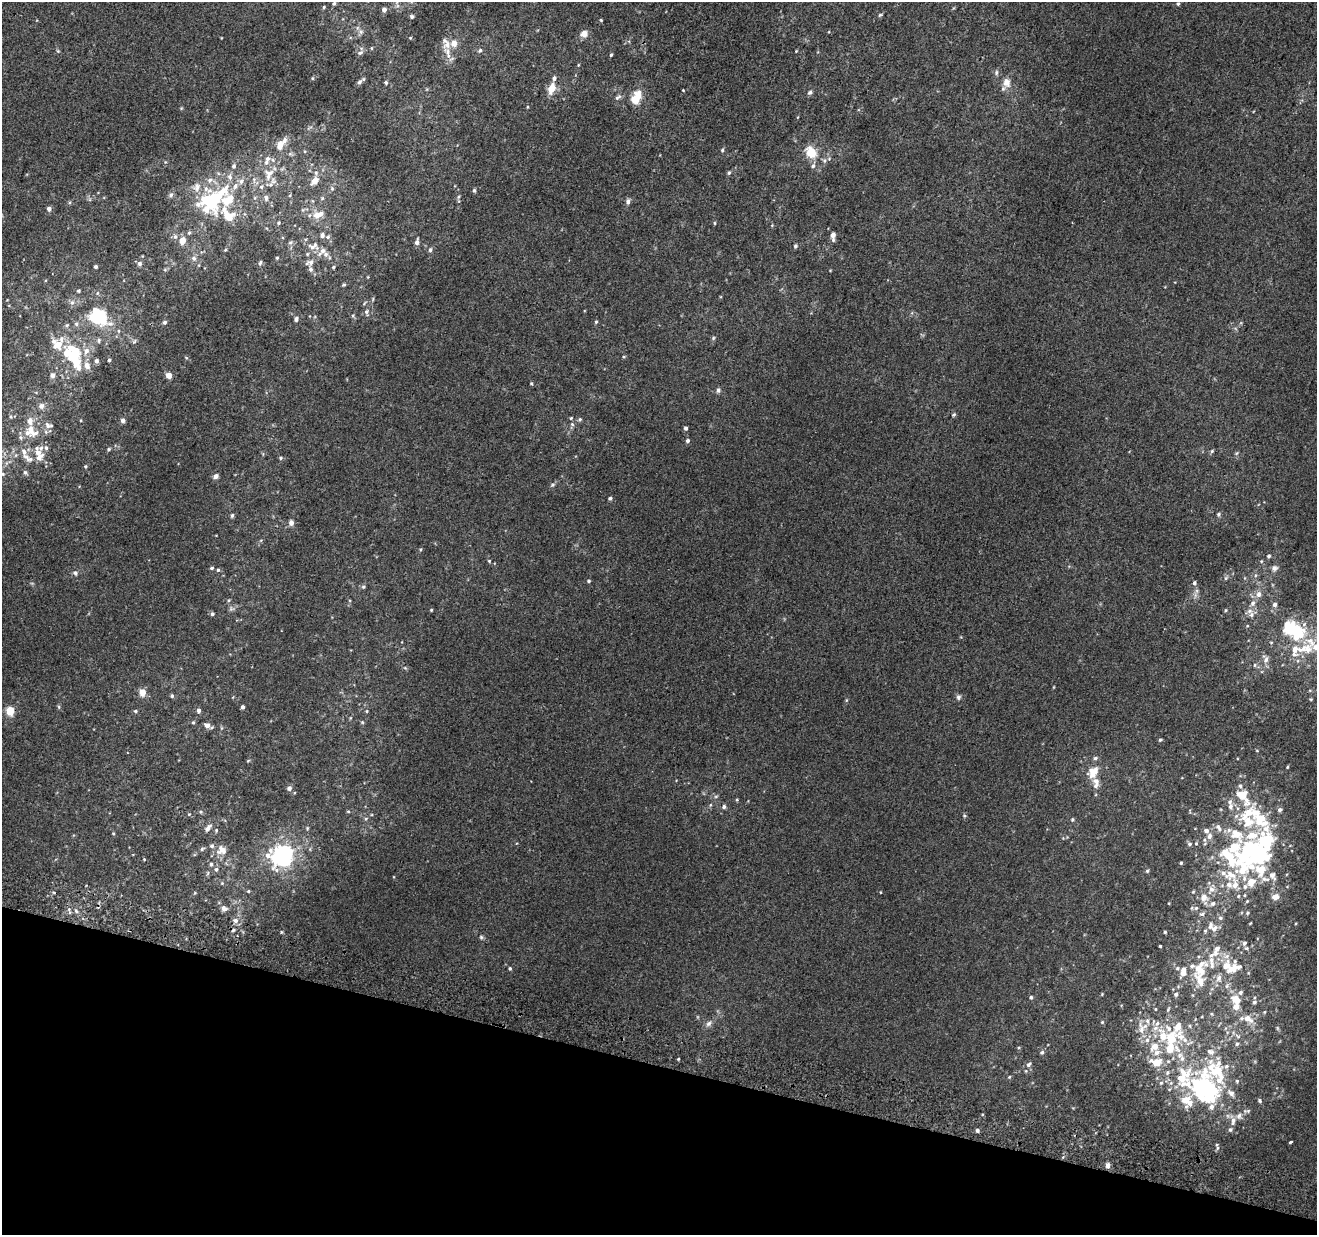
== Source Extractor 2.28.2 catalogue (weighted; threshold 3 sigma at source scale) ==
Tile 15 of 4 x 4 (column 3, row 4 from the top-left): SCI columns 2649-3963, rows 324-1556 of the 5290 x 5516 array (HDU 1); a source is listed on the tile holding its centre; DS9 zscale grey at full resolution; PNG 1319 x 1237 px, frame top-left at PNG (2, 2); no overlay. Shown black and unused: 14% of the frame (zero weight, under 2 of 3 exposures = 2% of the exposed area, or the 3 px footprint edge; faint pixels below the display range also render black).
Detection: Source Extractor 2.28.2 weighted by HDU 2 'WHT'; one run over the whole footprint, this tile lists its part. Background 0.00623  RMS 0.0056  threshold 0.0254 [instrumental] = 3 sigma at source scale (4.5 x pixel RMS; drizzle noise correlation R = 1.50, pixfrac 1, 0.0396/0.0396 arcsec/px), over >= 5 px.
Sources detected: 358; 5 inside a brighter object's white glare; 2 cosmic-ray / hot-pixel residue — not listed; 85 inside a brighter listed object's ellipse — not listed separately; the other 266 listed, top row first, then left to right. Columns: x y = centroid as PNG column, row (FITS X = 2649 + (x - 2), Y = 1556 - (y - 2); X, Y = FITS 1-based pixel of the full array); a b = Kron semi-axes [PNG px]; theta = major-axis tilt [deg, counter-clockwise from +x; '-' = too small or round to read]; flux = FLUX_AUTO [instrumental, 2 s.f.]
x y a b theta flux
334 3 6 6 - 1.3
1178 4 5 4 - 0.79
324 7 5 4 - 0.64
384 10 5 5 - 2
880 15 6 4 42 0.79
412 17 5 4 - 0.93
601 20 4 3 - 0.54
361 32 6 6 - 1.4
584 34 7 6 - 4.5
410 38 5 3 - 0.47
454 43 6 5 - 5
447 44 13 11 65 5
372 48 5 3 - 0.51
480 50 6 5 - 1.1
58 51 5 4 - 0.65
796 51 3 3 - 0.39
360 53 9 5 23 1.4
611 55 5 3 - 0.72
578 65 4 3 - 0.45
996 72 8 5 89 1.2
313 78 5 3 - 0.65
359 82 8 6 55 1.7
386 83 5 4 - 0.86
1007 83 11 9 -83 4.8
552 88 12 8 66 7
683 90 3 2 - 0.44
810 92 6 5 - 1.3
618 97 9 5 34 1.5
636 98 14 8 64 13
527 107 4 3 - 0.45
181 108 5 4 - 0.56
281 144 15 7 51 7.8
722 150 5 4 - 0.89
811 153 9 8 - 15
290 154 7 4 18 0.92
824 161 7 5 -69 1.2
234 166 6 5 - 1.3
813 166 7 5 55 1.4
729 172 5 4 - 0.89
269 174 19 13 73 9.5
230 177 9 7 -66 2.2
210 180 8 6 46 1.8
254 180 10 3 -80 1.3
314 181 12 7 50 4.3
235 186 10 7 63 2.8
197 187 13 9 78 4
332 188 6 5 - 1
474 190 5 4 - 0.9
171 195 7 6 - 1.3
255 197 5 3 - 0.66
458 197 5 4 - 0.74
266 198 9 6 -83 1.7
322 198 5 5 - 0.73
211 201 19 14 -5 38
628 202 7 5 80 1.9
49 209 5 4 - 2.2
228 215 29 15 -25 14
318 215 14 7 18 5.9
279 223 5 5 - 0.82
715 223 5 3 - 0.54
772 225 5 3 - 0.48
189 233 6 5 - 0.87
322 235 7 5 83 1.5
833 235 5 4 - 3.2
175 237 7 6 - 1.5
328 237 6 5 - 1.2
182 240 9 8 - 4.3
833 240 5 5 - 0.89
290 242 7 5 41 1.2
417 242 7 4 78 2
795 246 5 4 - 1.1
312 247 17 7 -19 3.9
225 250 5 3 - 0.59
430 250 6 4 75 1.1
323 251 15 8 50 4.6
307 254 5 4 - 0.69
194 258 7 7 - 2.1
277 258 4 4 - 0.65
310 262 12 7 22 2.6
260 263 7 5 71 0.95
140 264 6 6 - 1.6
96 267 4 4 - 1.1
333 267 5 4 - 0.71
165 270 6 4 0 0.71
344 285 5 4 - 0.79
78 291 5 4 - 0.8
72 302 7 6 - 1.8
366 312 9 6 -81 1.7
99 316 18 11 -51 32
296 319 6 5 - 1.7
165 322 5 5 - 1.2
596 322 5 4 - 0.68
76 324 6 5 - 1
67 325 6 5 - 0.89
713 338 6 4 50 0.78
99 340 6 4 90 0.96
134 342 7 4 53 0.86
58 345 11 9 29 7.7
74 355 20 16 76 23
109 360 4 3 - 0.87
96 361 5 4 - 1.5
87 366 10 8 -53 3.3
53 375 6 5 - 2.6
169 375 4 4 - 5.4
531 383 4 4 - 0.62
718 390 6 5 - 1.5
41 406 8 7 - 2.3
954 414 5 4 - 0.9
11 417 5 3 - 0.72
571 418 5 4 - 0.56
580 419 5 5 - 0.95
123 420 4 4 - 2.6
572 424 6 5 - 1
49 425 14 8 -12 3.3
686 428 4 4 - 1.4
31 430 23 13 -55 11
687 441 5 5 - 1.3
109 449 5 4 - 0.71
1212 451 6 4 48 0.79
38 453 10 9 - 3.6
1237 453 6 4 70 0.75
28 458 19 8 -34 4.7
281 458 5 5 - 0.86
6 463 7 4 71 1.1
85 466 5 4 - 0.72
25 472 7 5 -57 1.2
3 474 5 5 - 0.88
216 476 5 4 - 2.3
552 485 7 4 32 0.91
610 498 4 4 - 1.1
1218 514 6 5 - 0.93
232 515 6 4 85 0.93
291 523 7 6 - 2.2
421 549 5 3 - 0.55
1269 556 5 4 - 0.86
489 561 5 4 - 0.61
212 568 5 4 - 0.86
1274 568 8 7 - 1.7
218 570 5 5 - 0.79
75 573 7 5 -75 1.3
1226 578 6 4 71 0.75
589 581 4 4 - 0.78
1194 583 6 5 - 1.2
363 587 5 5 - 0.92
1258 594 8 7 - 2.5
1252 603 8 6 61 2.2
1275 604 5 4 - 2
431 610 4 3 - 0.52
1226 610 4 4 - 0.59
1250 611 8 6 16 2.1
212 614 5 5 - 1
1316 646 50 16 -25 27
1265 659 12 8 -71 2.8
1255 665 5 5 - 0.86
405 668 6 3 -18 0.7
142 693 9 8 - 4.1
172 696 5 4 - 0.98
958 697 7 7 - 1.4
1311 699 4 3 - 0.48
59 707 6 4 -72 0.67
243 707 4 3 - 1.5
198 710 5 4 - 1.9
10 711 9 8 - 6.8
135 711 5 4 - 0.81
366 711 4 4 - 0.6
350 718 5 3 - 0.53
193 722 4 4 - 0.84
362 722 5 4 - 0.65
207 725 7 5 -35 2.7
1160 740 5 4 - 0.65
1257 751 5 3 - 0.42
1095 758 6 5 - 1
248 761 5 3 - 0.53
1287 767 3 3 - 0.5
1093 772 15 11 53 7.8
1095 786 8 6 49 1.9
289 788 6 6 - 1.7
716 796 6 3 19 0.72
737 800 5 3 - 0.51
710 805 6 3 71 0.64
724 807 5 5 - 1.3
348 811 5 3 - 0.53
201 812 6 4 21 0.88
1251 813 45 25 46 34
189 814 5 5 - 0.66
964 816 5 4 - 0.69
366 819 6 4 61 0.75
1072 819 5 4 - 0.64
208 828 11 6 52 2.4
307 828 5 4 - 0.59
216 830 5 4 - 0.69
113 833 4 3 - 0.52
1267 841 26 21 76 31
1196 843 5 4 - 0.67
1189 844 6 5 - 1.2
202 849 7 4 32 0.93
222 850 13 13 - 5.5
1258 853 14 7 43 37
283 855 9 8 - 250
1229 857 48 19 -50 33
144 859 4 4 - 0.46
1181 863 3 3 - 0.66
211 864 5 5 - 0.97
216 869 6 6 - 1.4
1261 870 24 13 -43 17
1147 871 5 5 - 0.76
208 873 6 4 88 0.79
222 883 4 4 - 0.64
1229 885 11 8 -29 3.3
1211 889 10 8 68 3.2
248 891 4 4 - 0.67
1244 895 5 3 - 0.48
1238 896 5 4 - 0.69
1204 897 10 9 - 4.3
1275 897 10 8 14 3.5
1213 903 7 6 - 1.5
1196 908 6 6 - 1.1
224 909 8 8 - 2.3
76 911 7 4 -46 1.2
1248 913 5 4 - 0.72
1202 914 7 5 14 1.3
1220 918 6 5 - 1
235 921 7 7 - 2.6
1250 923 3 2 - 0.44
1214 929 9 7 56 2.7
1205 931 5 4 - 0.72
1165 932 4 4 - 0.61
481 937 5 5 - 0.9
1244 943 7 6 - 1.7
1160 946 3 3 - 0.5
1217 949 19 8 69 5.4
1206 964 26 7 -15 6.4
510 968 4 4 - 0.85
1183 969 9 7 67 3.2
1233 969 24 10 21 8.5
1200 981 29 11 -68 10
1102 994 4 3 - 0.48
1176 994 6 5 - 1.4
1031 997 5 4 - 1
1236 1000 12 9 -45 6.4
1254 1002 6 5 - 1
1155 1009 5 3 - 0.52
1168 1010 7 5 64 0.92
1212 1014 5 3 - 0.59
1248 1019 15 9 -31 5.8
1147 1021 9 6 -79 2.4
1102 1022 5 4 - 0.68
709 1023 10 7 39 2.1
1157 1023 8 6 50 2
1178 1026 14 9 61 5.1
1277 1028 6 4 -71 0.77
1237 1044 6 5 - 1.3
1042 1052 6 5 - 1.2
1210 1052 12 9 -23 3.6
678 1058 3 3 - 1.5
1029 1064 8 5 50 1.5
1009 1077 5 4 - 0.6
1184 1077 65 34 -45 71
1237 1081 5 5 - 0.99
1260 1101 6 5 - 1.1
1247 1111 11 5 5 1.5
1233 1120 15 7 -85 3.6
977 1130 6 4 -76 0.99
1291 1142 3 2 - 1
1217 1148 7 4 61 1.1
1108 1165 7 5 84 1.9
Isophote crosses this tile's border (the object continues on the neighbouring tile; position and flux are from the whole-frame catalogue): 1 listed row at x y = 1316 646
Unlisted compact peaks at least as high as the median listed source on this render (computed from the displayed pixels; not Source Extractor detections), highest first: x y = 281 932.